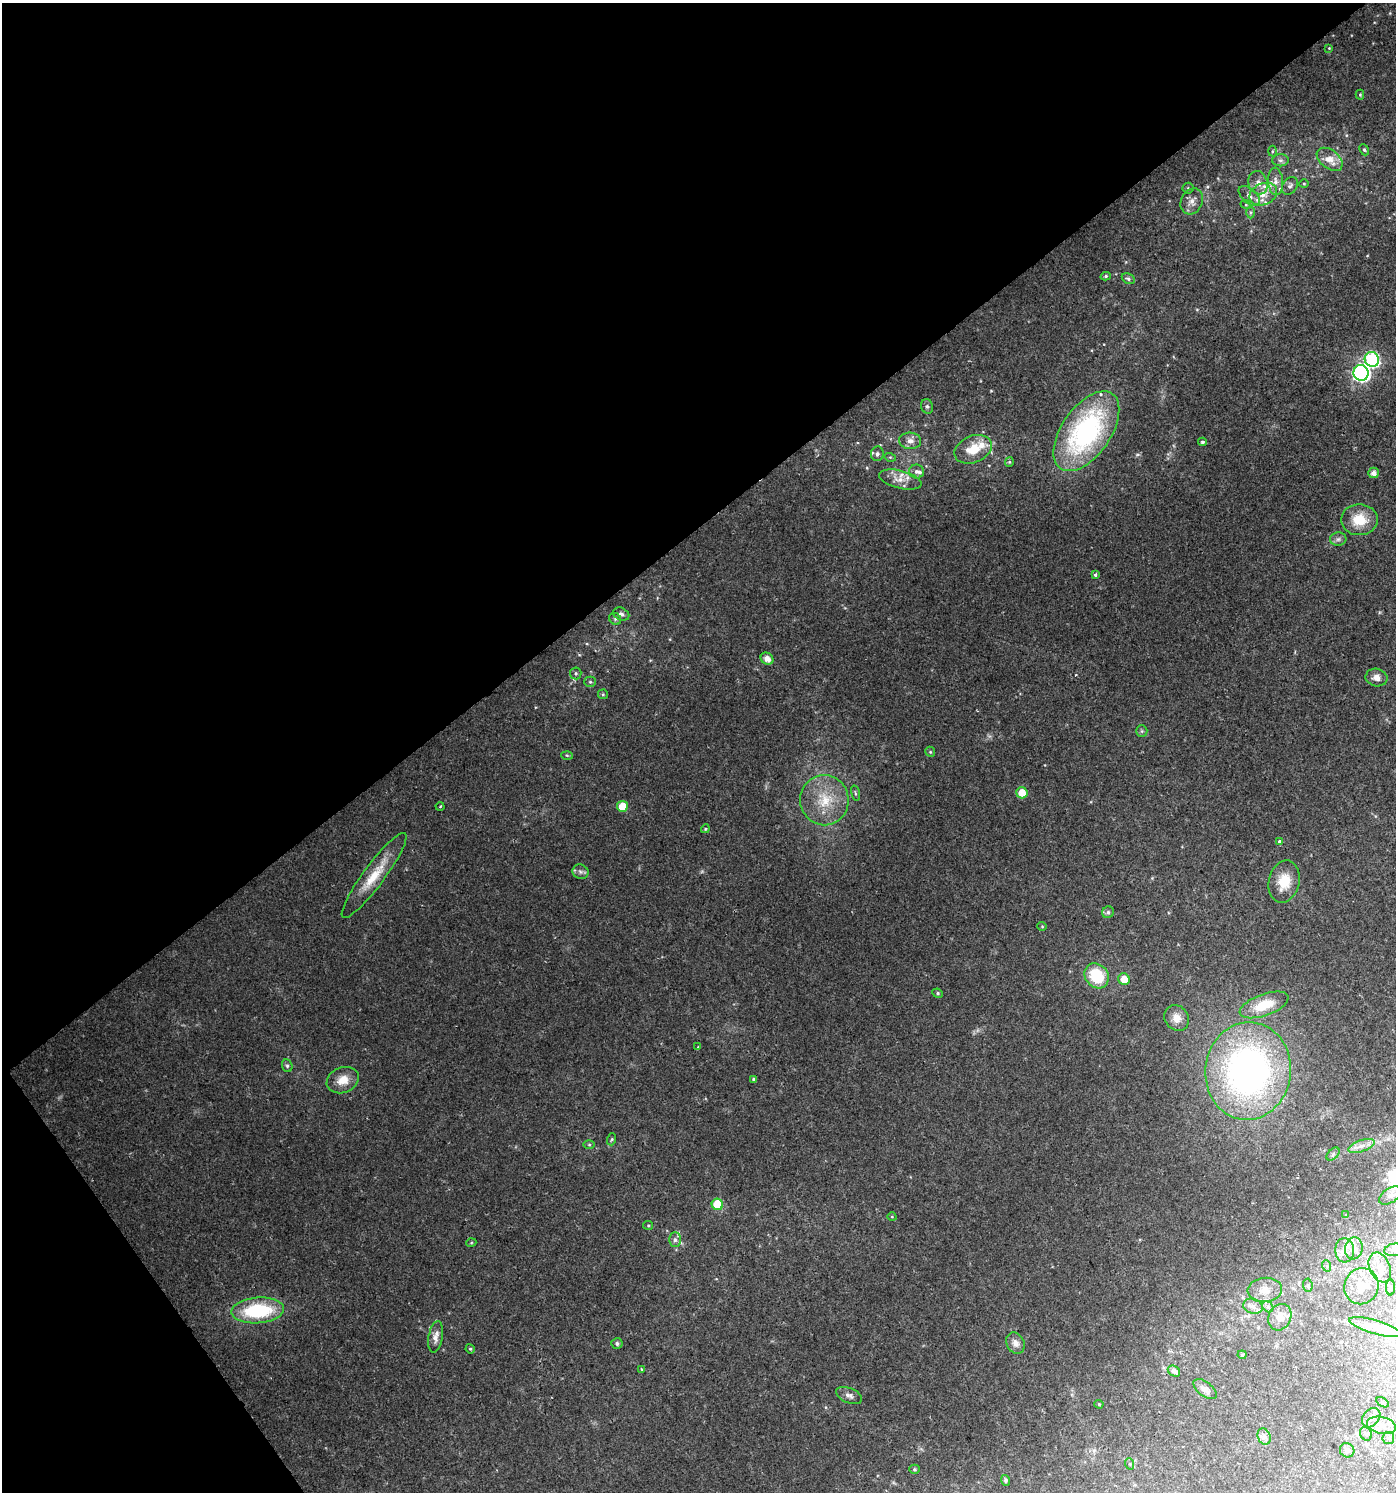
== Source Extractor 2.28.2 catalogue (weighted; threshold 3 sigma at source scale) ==
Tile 5 of 4 x 4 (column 1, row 2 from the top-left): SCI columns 133-1526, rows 2987-4476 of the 5902 x 5967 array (HDU 1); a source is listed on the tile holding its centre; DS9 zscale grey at full resolution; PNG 1398 x 1494 px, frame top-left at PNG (2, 3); each listed source drawn as its Kron ellipse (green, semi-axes under 4 px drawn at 4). Shown black and unused: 38% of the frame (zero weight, under 2 of 3 exposures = <1% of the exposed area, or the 3 px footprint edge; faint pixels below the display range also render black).
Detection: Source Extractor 2.28.2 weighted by HDU 2 'WHT'; one run over the whole footprint, this tile lists its part. Background 0.0217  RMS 0.0043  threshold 0.0193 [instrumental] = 3 sigma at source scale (4.5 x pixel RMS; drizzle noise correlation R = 1.50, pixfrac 1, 0.0396/0.0396 arcsec/px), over >= 5 px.
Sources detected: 125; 1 cosmic-ray / hot-pixel residue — neither listed nor drawn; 13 inside a brighter listed object's ellipse — not listed separately; the other 111 listed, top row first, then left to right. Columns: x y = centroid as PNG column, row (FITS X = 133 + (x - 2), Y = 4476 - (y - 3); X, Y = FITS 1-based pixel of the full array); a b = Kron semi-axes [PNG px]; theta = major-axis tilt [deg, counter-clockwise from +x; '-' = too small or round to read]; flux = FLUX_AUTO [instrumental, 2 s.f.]
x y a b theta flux
1329 48 3 3 - 0.31
1360 95 5 4 - 0.48
1364 150 6 4 -66 0.74
1272 151 5 3 - 0.47
1330 159 15 9 -38 5.8
1280 160 8 6 0 1.2
1275 181 14 7 -87 2.9
1258 183 12 9 -72 3.1
1304 184 5 3 - 0.4
1290 186 10 7 54 1.6
1188 188 5 5 - 0.75
1263 194 14 10 24 6.1
1249 196 13 7 -41 2.7
1192 201 13 10 63 3.4
1246 205 5 3 - 0.39
1250 212 6 4 90 0.76
1106 276 5 4 - 0.72
1128 279 7 5 -30 0.99
1372 359 7 7 - 65
1361 373 8 7 - 130
927 406 7 6 - 0.98
1086 431 45 24 55 83
910 441 11 8 -4 2.7
1202 442 4 3 - 0.76
973 449 19 13 23 10
877 454 7 6 - 1.4
890 457 5 3 - 0.46
1009 462 5 4 - 0.52
916 471 7 7 - 1.3
1374 473 5 5 - 2.4
900 480 22 9 -14 4.5
1359 520 18 15 0 11
1338 539 8 6 3 1.3
1095 574 4 3 - 1.2
621 614 8 6 -25 1.4
615 619 6 5 - 0.83
767 659 7 5 -39 3.1
576 673 6 5 - 0.8
1376 677 11 9 -11 2.9
590 682 5 5 - 0.69
603 694 5 5 - 0.51
1142 731 6 5 - 0.76
930 752 5 4 - 0.55
567 755 6 4 -3 0.57
855 793 8 3 -77 0.63
1022 793 6 5 - 6.4
824 800 25 24 - 16
622 806 5 5 - 9.7
440 807 4 3 - 0.42
705 829 4 3 - 0.48
1279 841 3 3 - 1.4
580 872 8 7 - 1.4
374 875 52 10 53 13
1284 882 21 15 76 10
1108 912 6 5 - 0.98
1042 926 4 4 - 0.44
1097 976 13 11 -51 18
1124 979 6 5 - 5.8
938 993 5 4 - 0.65
1264 1005 25 11 20 12
1177 1018 13 11 -53 4.1
698 1047 3 3 - 0.37
287 1066 6 5 - 0.78
1248 1071 49 42 84 180
754 1079 4 3 - 0.78
343 1080 16 12 21 6
612 1139 6 4 71 0.64
589 1145 6 4 -1 0.57
1361 1146 14 5 20 2.9
1333 1154 8 4 45 1.1
1390 1195 12 7 33 2.1
717 1204 6 5 - 16
1346 1215 4 4 - 0.38
892 1217 5 3 - 0.37
648 1225 5 4 - 0.56
675 1240 7 6 - 1.4
471 1243 5 3 - 0.42
1354 1248 11 9 81 2.7
1345 1250 12 9 -86 3.2
1394 1250 10 6 12 1.4
1327 1266 6 4 -71 0.71
1380 1267 16 10 -67 4.2
1308 1285 7 4 -84 0.77
1361 1286 18 17 - 6.7
1390 1288 8 4 90 0.69
1265 1290 17 12 6 5
1253 1306 10 7 -19 2.1
1268 1307 6 5 - 0.96
258 1310 26 13 4 33
1280 1317 13 11 66 4.5
1375 1327 27 7 -16 4.9
436 1337 15 7 80 3
617 1343 5 5 - 1
1015 1343 11 8 -63 3
470 1349 5 4 - 0.55
1242 1355 4 4 - 0.56
642 1369 4 3 - 0.54
1174 1371 6 5 - 1.9
1205 1389 13 7 -38 2.2
849 1395 14 7 -22 2.2
1382 1402 7 4 -32 0.65
1099 1404 4 4 - 0.43
1371 1418 11 8 49 2.5
1381 1425 15 8 -12 4
1366 1434 7 5 -62 1.1
1264 1437 8 6 -70 1.5
1388 1438 6 5 - 0.94
1347 1450 7 7 - 1.9
1130 1464 6 3 -71 0.56
914 1469 5 4 - 0.65
1005 1480 5 4 - 0.76
Isophote crosses this tile's border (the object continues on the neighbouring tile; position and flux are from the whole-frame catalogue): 1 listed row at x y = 1394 1250